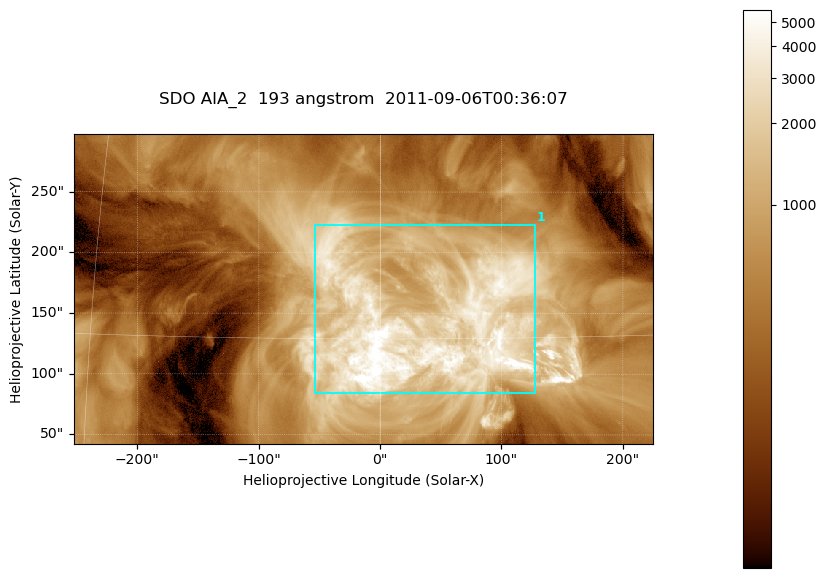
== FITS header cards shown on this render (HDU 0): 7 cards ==
TELESCOP= 'SDO     '           /
INSTRUME= 'AIA_2   '           /
WAVELNTH=                  193 /
WAVEUNIT= 'angstrom'           /
DATE-OBS= '2011-09-06T00:36:07.84' /
CTYPE1  = 'HPLN-TAN'           /
CTYPE2  = 'HPLT-TAN'           /

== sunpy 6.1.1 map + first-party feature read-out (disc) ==
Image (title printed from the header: SDO AIA_2  193 angstrom  2011-09-06T00:36:07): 794 x 424 px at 0.601 arcsec/px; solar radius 952 arcsec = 1585 px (partial field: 4.3% of the solar disc is inside the frame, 100% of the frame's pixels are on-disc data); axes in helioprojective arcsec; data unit not stated in the header (colour bar unlabelled)
Pointing: header CRPIX1/2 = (2043.76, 2047.55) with CRVAL1/2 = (0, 0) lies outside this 794 x 424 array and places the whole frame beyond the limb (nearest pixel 1.29 R_sun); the SolarSoft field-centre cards XCEN/YCEN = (-13.98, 170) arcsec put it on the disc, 1603 arcsec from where CRPIX/CRVAL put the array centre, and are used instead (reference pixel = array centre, CRVAL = XCEN/YCEN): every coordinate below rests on XCEN/YCEN
Orientation: roll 0.0565 deg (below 1 deg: not rotated)
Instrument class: DISC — disc imager (sunpy class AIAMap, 193 A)
Bright regions (active regions / flare kernels): reference = the on-disc median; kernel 7 px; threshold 5 sigma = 2268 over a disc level ~567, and >= 1.15x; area >= 336 px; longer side >= 5 px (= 3 arcsec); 1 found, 1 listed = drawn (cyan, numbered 1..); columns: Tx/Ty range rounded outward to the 2 arcsec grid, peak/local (2 s.f.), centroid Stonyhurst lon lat
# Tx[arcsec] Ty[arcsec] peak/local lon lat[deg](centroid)
1 -54..128 84..224 13 +2 +15